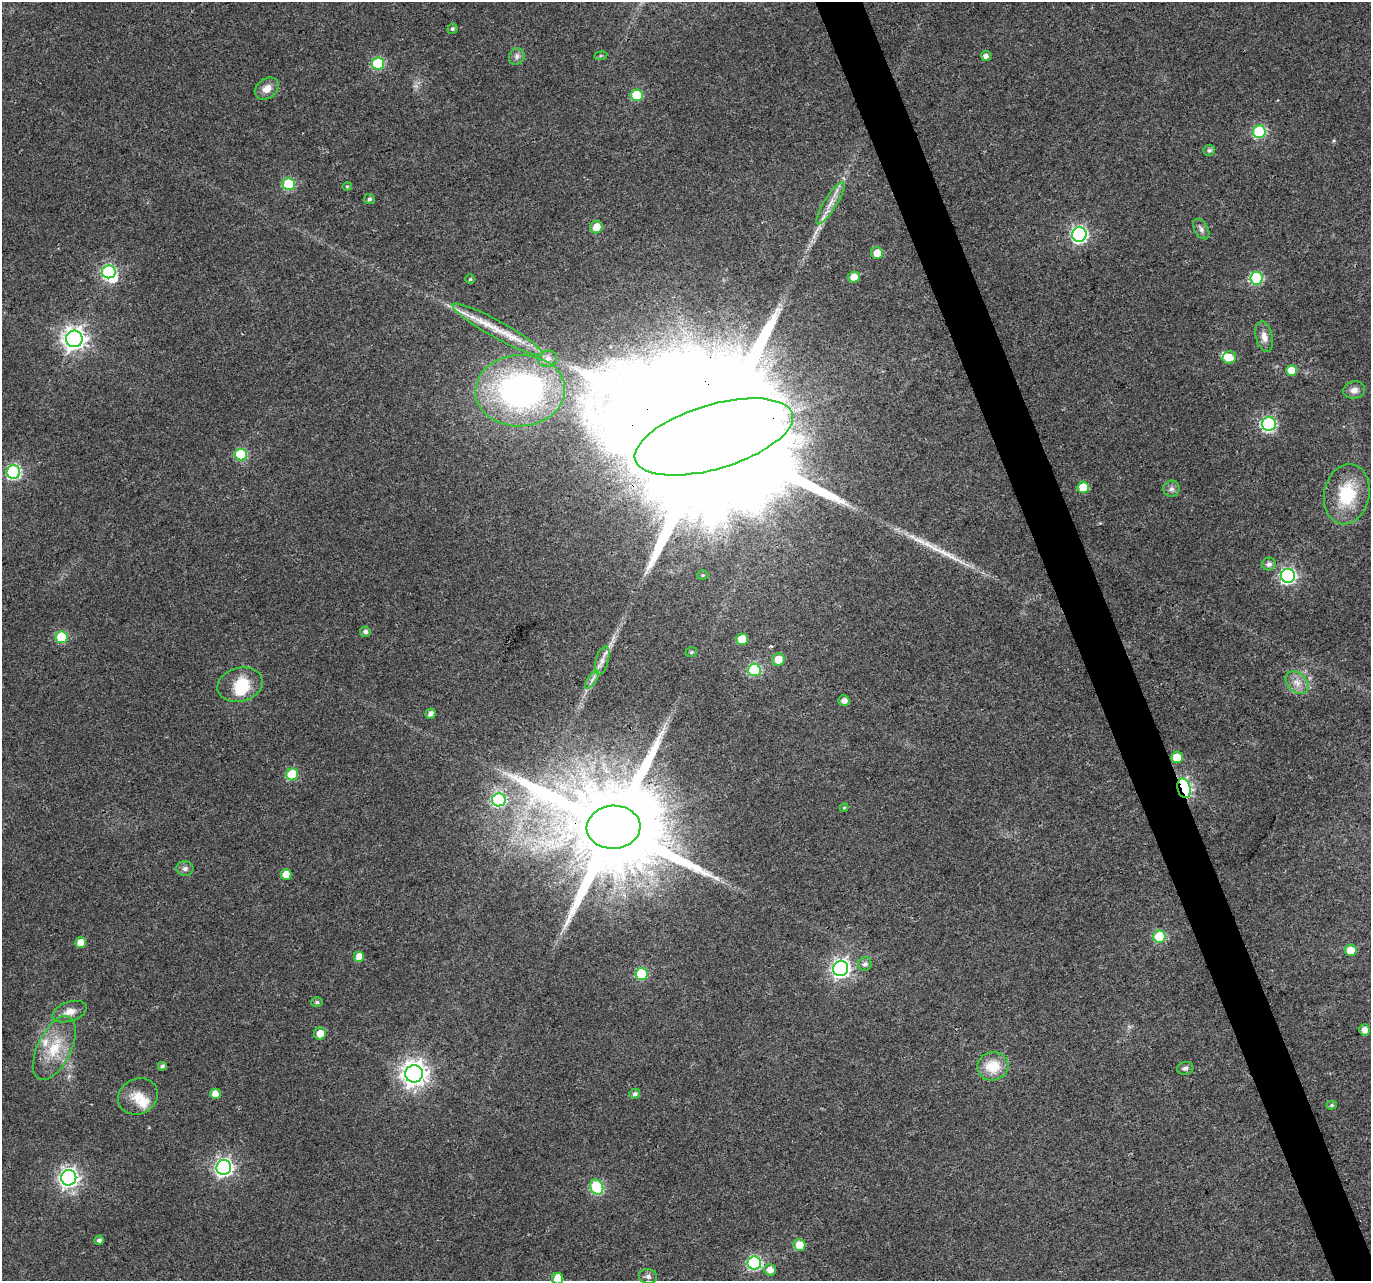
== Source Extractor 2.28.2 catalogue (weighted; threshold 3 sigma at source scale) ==
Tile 6 of 4 x 4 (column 2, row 2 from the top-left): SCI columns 1372-2740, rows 2689-3967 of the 5484 x 5319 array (HDU 1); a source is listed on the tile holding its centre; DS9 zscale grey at full resolution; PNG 1373 x 1283 px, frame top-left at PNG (2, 2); each listed source drawn as its Kron ellipse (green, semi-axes under 4 px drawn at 4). Shown black and unused: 3% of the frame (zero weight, under 3 of 4 exposures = <1% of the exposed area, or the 3 px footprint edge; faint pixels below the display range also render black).
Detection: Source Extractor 2.28.2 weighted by HDU 2 'WHT'; one run over the whole footprint, this tile lists its part. Background 0.0313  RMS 0.0039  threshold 0.0177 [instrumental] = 3 sigma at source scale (4.5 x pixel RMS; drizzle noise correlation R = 1.50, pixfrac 1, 0.0396/0.0396 arcsec/px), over >= 5 px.
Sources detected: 97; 2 inside a brighter object's white glare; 1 cosmic-ray / hot-pixel residue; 2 long thin detections or spike segments (spike, bleed or trail) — neither listed nor drawn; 4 inside a brighter listed object's ellipse — not listed separately; the other 88 listed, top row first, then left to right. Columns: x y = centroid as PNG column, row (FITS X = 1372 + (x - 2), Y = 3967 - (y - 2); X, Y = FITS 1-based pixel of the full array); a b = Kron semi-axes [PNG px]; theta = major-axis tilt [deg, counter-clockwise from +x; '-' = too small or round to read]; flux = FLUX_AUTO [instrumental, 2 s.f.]
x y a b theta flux
452 29 5 5 - 0.77
517 56 8 7 - 1.5
601 56 6 3 8 0.52
986 56 5 5 - 1.7
378 64 6 6 - 33
267 89 13 9 36 3.6
637 95 6 6 - 18
1259 132 6 6 - 38
1209 150 6 5 - 0.95
289 184 6 6 - 29
347 186 4 4 - 0.47
369 199 5 5 - 0.86
830 203 24 6 58 4.2
596 227 6 6 - 5.2
1201 229 11 6 -59 1.5
1079 234 7 7 - 110
877 253 6 6 - 4.6
109 272 7 6 - 57
854 277 6 5 - 4
1256 278 6 6 - 37
470 279 5 4 - 0.58
497 329 51 8 -29 12
1264 337 15 8 -77 3
74 339 8 8 - 290
1229 357 7 6 - 4.1
548 359 9 8 - 2.3
1292 370 5 5 - 5.4
1354 390 11 8 11 2.4
520 391 45 35 3 120
1269 424 7 7 - 54
714 437 82 32 16 62000
241 455 6 6 - 27
13 472 7 6 - 65
1083 487 6 5 - 9.4
1171 489 8 8 - 1.4
1347 494 30 22 78 19
1269 564 7 6 - 1.7
703 575 6 5 - 0.57
1288 576 7 7 - 90
365 632 5 5 - 1.3
61 637 6 6 - 21
742 639 5 5 - 9
691 652 6 4 20 0.66
778 659 6 6 - 5.5
602 661 15 6 74 2.6
754 670 6 6 - 34
592 680 11 4 56 1.5
1297 683 13 9 -43 3.7
240 685 23 17 15 12
844 701 5 5 - 2
431 714 5 4 - 1.9
1177 757 6 5 - 6.4
292 774 6 6 - 23
1184 788 10 6 -76 61
499 800 7 6 - 51
844 808 4 3 - 0.41
614 827 27 21 4 11000
185 868 8 7 - 1.4
286 874 5 5 - 5.6
1159 937 6 6 - 25
80 942 5 5 - 5.4
1351 950 6 5 - 5.9
359 957 5 5 - 4.7
865 964 7 6 - 1.4
841 968 8 7 - 150
641 974 6 6 - 30
317 1002 6 5 - 0.92
69 1012 18 9 18 4
1365 1030 6 5 - 2.5
320 1033 6 6 - 4.3
54 1048 34 16 64 14
162 1066 4 4 - 1
993 1066 16 14 12 9.8
1185 1068 8 6 13 1.2
414 1074 9 8 - 340
215 1094 5 5 - 4.9
635 1094 5 5 - 1.2
138 1096 20 17 26 6.9
1332 1105 5 4 - 0.6
224 1167 7 7 - 130
69 1178 8 7 - 170
597 1187 8 6 -67 35
99 1240 5 4 - 1.3
799 1245 6 6 - 6.6
754 1263 7 6 - 59
770 1270 6 5 - 3
648 1276 9 7 -10 1.4
558 1279 6 5 - 9.1
Overlapping masked pixels (flux is a lower limit): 3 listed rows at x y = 714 437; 1184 788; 614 827
Isophote crosses this tile's border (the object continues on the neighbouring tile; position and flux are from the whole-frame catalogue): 1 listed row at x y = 558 1279